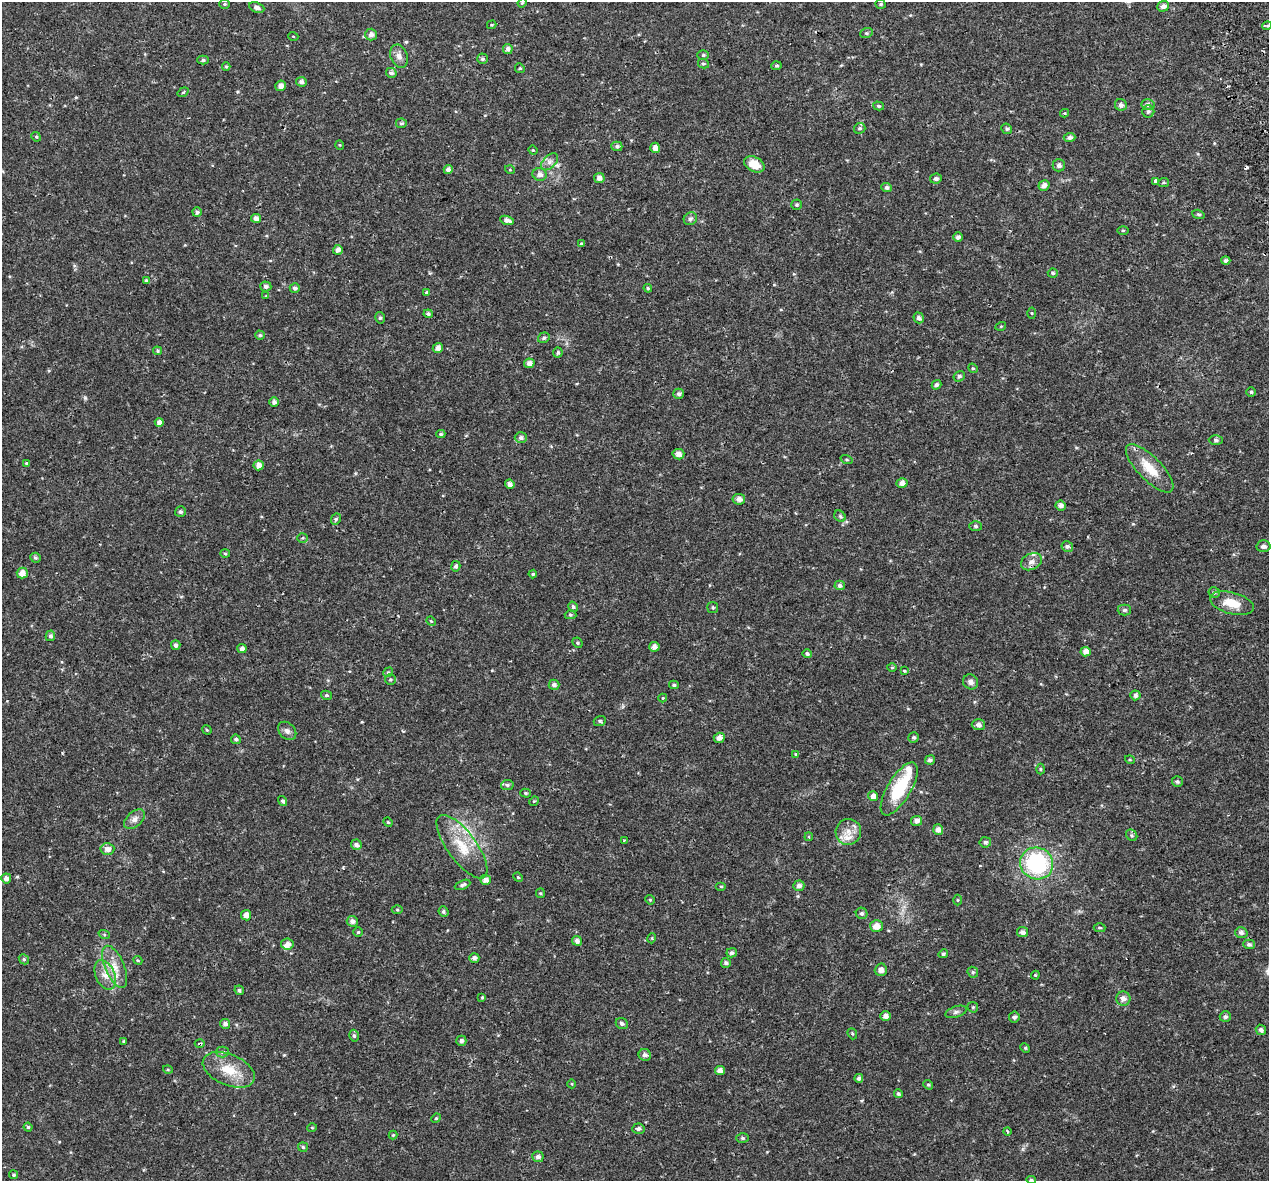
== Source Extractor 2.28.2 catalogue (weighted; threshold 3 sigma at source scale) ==
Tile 10 of 4 x 4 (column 2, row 3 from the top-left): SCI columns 1320-2586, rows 1341-2519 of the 5174 x 4987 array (HDU 1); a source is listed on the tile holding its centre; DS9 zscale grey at full resolution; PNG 1271 x 1183 px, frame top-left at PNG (2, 2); each listed source drawn as its Kron ellipse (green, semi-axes under 4 px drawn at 4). Shown black and unused: <1% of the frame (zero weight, under 2 of 3 exposures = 5% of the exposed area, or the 3 px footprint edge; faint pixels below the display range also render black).
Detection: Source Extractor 2.28.2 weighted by HDU 2 'WHT'; one run over the whole footprint, this tile lists its part. Background 0.0266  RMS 0.0031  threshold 0.0138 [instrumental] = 3 sigma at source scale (4.5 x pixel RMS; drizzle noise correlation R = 1.50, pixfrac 1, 0.0396/0.0396 arcsec/px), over >= 5 px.
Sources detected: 246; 3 cosmic-ray / hot-pixel residue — neither listed nor drawn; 5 inside a brighter listed object's ellipse — not listed separately; the other 238 listed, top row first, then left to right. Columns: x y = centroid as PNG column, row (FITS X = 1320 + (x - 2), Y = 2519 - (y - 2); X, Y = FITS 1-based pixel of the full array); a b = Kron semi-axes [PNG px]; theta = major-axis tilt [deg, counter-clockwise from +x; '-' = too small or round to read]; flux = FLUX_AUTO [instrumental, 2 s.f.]
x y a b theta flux
522 3 5 3 - 0.27
224 4 5 5 - 0.42
881 4 5 4 - 0.43
1163 6 6 5 - 1.2
257 7 8 5 -21 1.2
492 25 5 3 - 0.28
1267 26 5 3 - 0.39
866 33 6 5 - 0.43
371 35 6 5 - 1.3
293 36 5 3 - 0.23
508 49 5 5 - 1.1
703 55 6 5 - 0.46
399 56 12 8 -69 1.7
482 59 5 5 - 0.59
203 60 6 4 3 0.56
703 64 5 4 - 0.55
776 66 5 3 - 0.42
226 67 4 4 - 0.33
520 68 5 4 - 0.37
391 73 5 5 - 0.9
301 82 5 5 - 1
280 86 5 5 - 1.5
183 92 6 3 36 0.34
1121 105 6 5 - 1
1148 105 6 5 - 0.96
879 106 5 4 - 0.49
1148 111 6 6 - 0.61
1064 113 4 4 - 0.35
401 123 5 5 - 0.55
860 128 6 5 - 0.57
1007 129 5 5 - 0.55
36 137 5 4 - 0.37
1070 138 6 4 3 1.1
340 145 5 3 - 0.24
617 146 5 4 - 0.65
655 148 5 5 - 1.6
533 150 5 4 - 0.33
550 162 10 6 45 1.3
754 164 11 7 -26 4.6
1059 165 6 6 - 0.93
448 169 4 4 - 1.2
510 170 5 3 - 0.26
540 174 7 6 - 1.3
599 178 5 5 - 1.3
936 179 6 5 - 0.84
1156 182 4 3 - 4.2
1164 182 5 4 - 0.39
1044 185 6 5 - 1.5
887 187 5 4 - 0.88
796 205 5 5 - 0.44
197 212 5 4 - 0.69
1198 214 6 4 -17 0.45
256 218 5 4 - 1.3
690 219 7 6 - 0.76
507 220 7 4 -16 1.2
1123 230 5 3 - 0.29
958 237 5 5 - 0.95
581 243 3 3 - 0.36
338 250 5 4 - 1.4
1226 261 4 4 - 0.77
1053 273 5 4 - 0.53
146 281 4 4 - 0.68
266 286 5 5 - 0.86
295 288 5 4 - 0.79
648 288 4 4 - 0.41
427 292 4 4 - 0.46
266 296 4 4 - 0.24
1032 313 5 3 - 0.27
428 314 4 4 - 0.72
380 318 6 4 -77 0.55
919 318 5 5 - 1
1001 326 5 3 - 0.26
260 335 5 4 - 0.52
544 338 6 5 - 0.58
438 348 5 5 - 1.5
157 351 4 4 - 0.39
558 352 5 5 - 0.62
529 363 5 4 - 1.5
973 368 5 4 - 0.37
959 376 6 5 - 0.73
937 385 5 4 - 0.72
1251 392 5 5 - 0.43
679 394 5 5 - 0.62
274 402 4 4 - 1.1
159 422 4 4 - 1.4
441 434 4 4 - 0.49
521 438 6 5 - 0.86
1216 440 7 5 0 0.63
678 454 6 5 - 1.7
846 459 6 3 -19 0.33
27 463 4 3 - 0.39
259 465 5 5 - 1.7
1150 468 32 11 -45 7.1
902 483 5 5 - 1.4
510 484 5 4 - 1.2
739 499 6 5 - 1.4
1061 505 5 5 - 1.3
180 512 5 5 - 0.61
840 516 6 5 - 0.54
336 519 6 5 - 0.48
976 526 6 5 - 0.51
302 538 5 4 - 0.4
1067 546 6 5 - 0.77
1263 546 7 6 - 0.98
225 554 5 3 - 0.31
35 558 5 5 - 0.48
1031 562 11 8 26 1.5
456 566 5 4 - 0.72
22 573 5 5 - 2
533 574 4 4 - 0.4
840 585 5 5 - 0.89
1214 592 5 5 - 0.65
1232 603 22 10 -15 5.7
573 607 5 4 - 0.61
713 607 5 5 - 0.49
1124 610 6 5 - 0.61
570 615 6 4 -3 0.43
431 621 5 4 - 0.29
50 636 5 5 - 0.98
577 643 5 4 - 0.45
176 645 5 4 - 0.97
654 647 5 5 - 1.4
242 649 4 4 - 1.2
1086 652 5 5 - 1.9
807 654 4 4 - 0.66
892 668 5 3 - 0.3
904 671 3 3 - 0.62
388 672 5 4 - 0.4
390 680 5 5 - 0.48
971 682 8 7 - 1.2
554 685 5 5 - 0.99
674 685 5 4 - 0.42
326 695 5 4 - 0.53
1135 695 5 5 - 0.97
663 698 4 4 - 0.25
600 721 6 5 - 0.52
978 725 6 5 - 1.2
207 730 5 4 - 0.32
287 731 10 7 -45 1.2
914 737 5 5 - 0.6
719 738 5 5 - 1.5
236 739 5 4 - 0.68
796 754 3 3 - 0.4
930 760 5 4 - 0.81
1130 760 5 3 - 0.26
1040 769 5 3 - 0.3
1177 782 5 5 - 0.55
507 785 6 5 - 0.59
899 789 30 11 59 15
525 793 5 4 - 0.45
873 796 5 5 - 1.4
283 801 5 4 - 0.7
534 801 5 4 - 0.32
135 819 12 7 41 1.6
917 821 5 5 - 1.4
388 822 5 4 - 0.29
938 830 5 5 - 1.6
848 832 13 12 - 3.3
1132 835 6 5 - 0.47
809 837 4 4 - 0.53
624 841 3 3 - 0.28
985 842 6 5 - 0.7
356 845 5 5 - 1.1
462 847 38 14 -53 9.2
107 849 7 6 - 1.8
1037 863 17 15 -29 30
518 877 5 4 - 0.33
6 878 5 5 - 1.3
486 880 5 5 - 1.6
463 885 8 4 25 0.73
721 886 5 3 - 0.35
799 886 5 5 - 1.1
540 893 5 4 - 0.36
650 900 5 4 - 0.41
958 900 5 3 - 0.29
397 910 5 3 - 0.31
444 912 5 5 - 0.56
862 913 6 5 - 0.8
246 915 5 5 - 1.9
352 921 5 5 - 1.3
876 926 6 6 - 2.4
1100 928 6 4 0 0.42
358 932 5 5 - 0.45
1022 932 5 5 - 1.2
1241 933 6 5 - 0.93
104 934 6 4 -20 0.41
652 938 5 3 - 0.31
577 941 5 4 - 1.1
287 944 6 5 - 1.4
1249 944 5 5 - 0.67
732 953 5 4 - 0.76
943 954 5 4 - 0.6
474 958 5 5 - 0.97
24 959 5 4 - 0.47
138 960 4 4 - 0.31
726 963 5 5 - 0.68
115 967 22 9 -67 4.2
881 970 6 6 - 1.5
973 972 6 5 - 0.49
105 975 15 9 -65 3.2
1035 975 4 4 - 0.31
239 990 5 4 - 0.59
482 997 4 4 - 0.29
1123 999 7 7 - 1.6
973 1007 5 5 - 0.44
956 1012 11 5 18 0.82
886 1016 5 5 - 1.3
1225 1016 5 5 - 0.68
1014 1017 5 5 - 0.79
622 1023 6 5 - 0.73
225 1024 5 5 - 1.1
1261 1030 5 5 - 1.1
852 1034 6 4 -69 0.4
354 1036 6 5 - 0.6
123 1041 3 3 - 0.32
461 1041 5 5 - 0.97
200 1044 5 2 - 0.45
1025 1048 5 4 - 0.35
222 1052 6 5 - 0.65
645 1055 6 6 - 1.1
168 1070 5 3 - 0.3
229 1070 27 15 -23 7.5
720 1071 5 4 - 1.6
859 1078 4 4 - 0.85
572 1084 4 3 - 0.23
928 1085 5 4 - 0.44
898 1093 4 4 - 0.47
436 1118 5 4 - 0.36
28 1127 4 4 - 0.49
312 1128 5 3 - 0.31
638 1129 6 5 - 0.81
1007 1131 4 3 - 0.54
393 1135 4 4 - 0.34
743 1138 6 4 -2 0.53
303 1147 5 4 - 0.45
538 1157 6 5 - 1.1
14 1175 4 4 - 0.51
1031 1180 5 4 - 0.5
Overlapping masked pixels (flux is a lower limit): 1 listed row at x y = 200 1044
Isophote crosses this tile's border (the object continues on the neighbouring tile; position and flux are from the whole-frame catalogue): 1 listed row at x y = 1031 1180